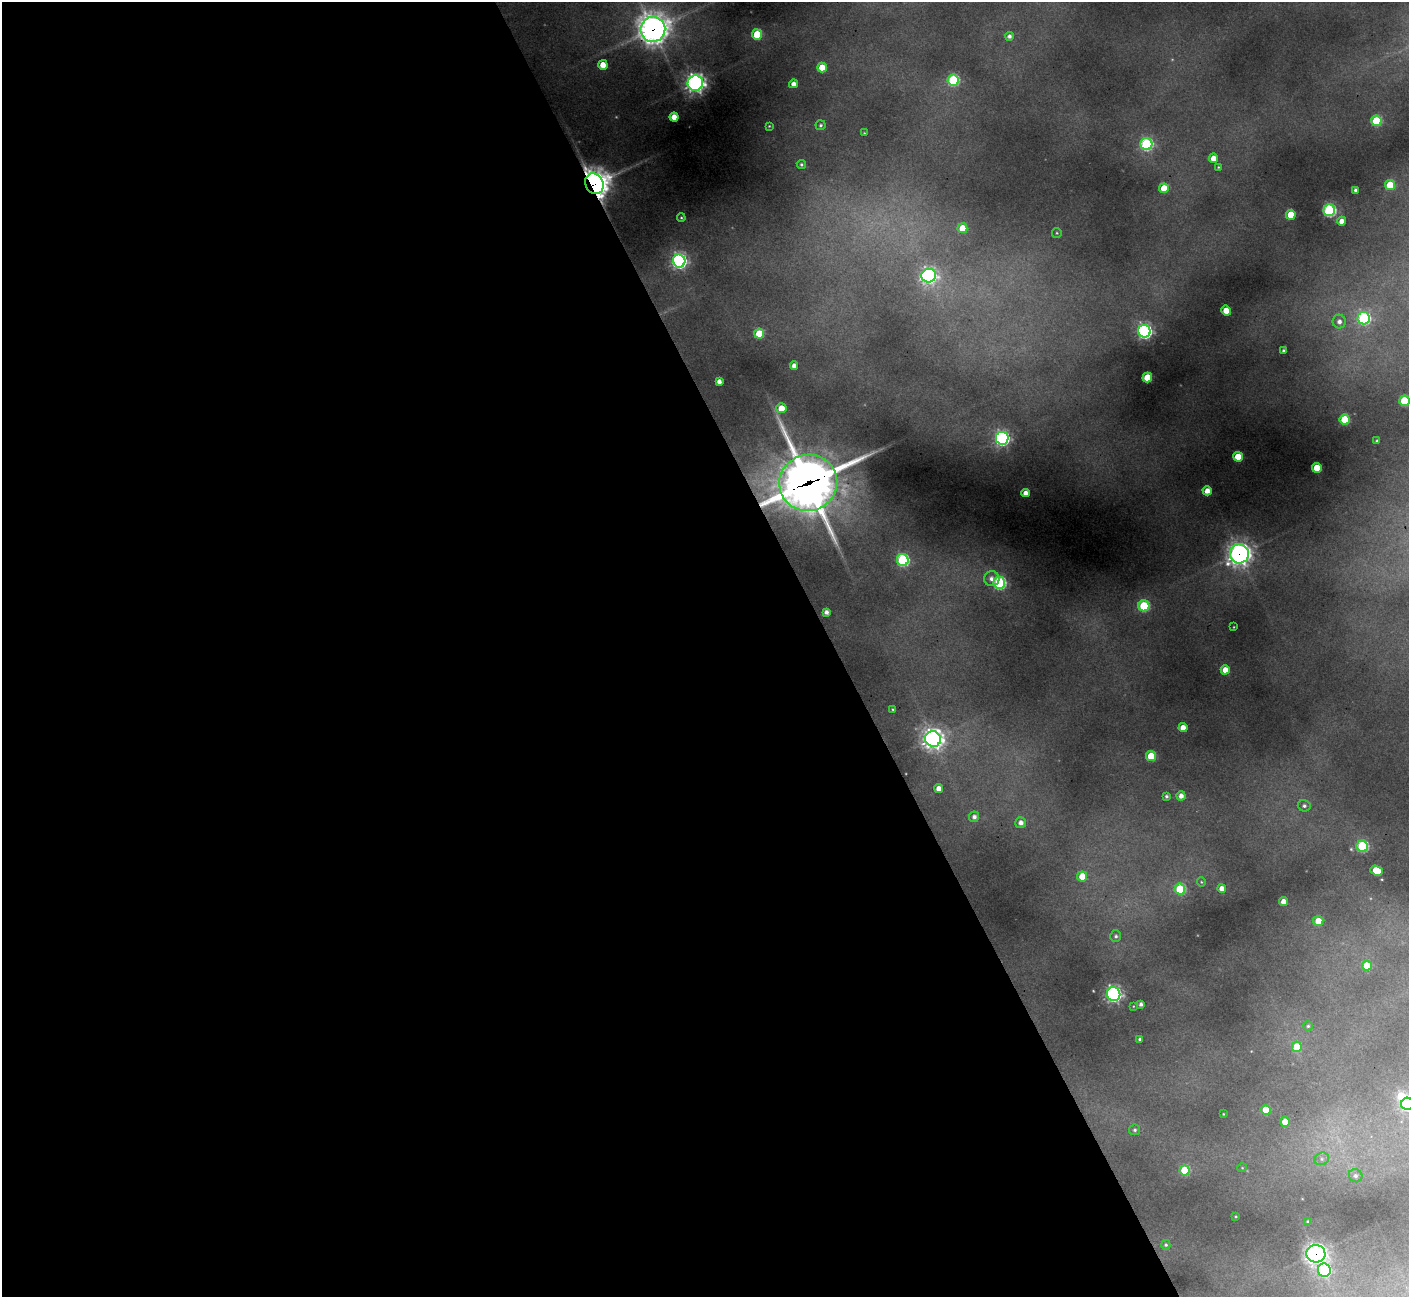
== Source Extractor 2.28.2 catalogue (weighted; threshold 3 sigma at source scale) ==
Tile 9 of 4 x 4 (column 1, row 3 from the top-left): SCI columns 4-1410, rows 1583-2877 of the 5630 x 5619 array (HDU 1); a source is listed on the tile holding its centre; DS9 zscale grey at full resolution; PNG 1411 x 1299 px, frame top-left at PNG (2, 2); each listed source drawn as its Kron ellipse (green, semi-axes under 4 px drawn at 4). Shown black and unused: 59% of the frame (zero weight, under 3 of 4 exposures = <1% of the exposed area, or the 3 px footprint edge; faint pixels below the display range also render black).
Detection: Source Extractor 2.28.2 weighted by HDU 2 'WHT'; one run over the whole footprint, this tile lists its part. Background 0.448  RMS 0.015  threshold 0.0664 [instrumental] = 3 sigma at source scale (4.5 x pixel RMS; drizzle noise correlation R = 1.50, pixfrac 1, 0.05/0.05 arcsec/px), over >= 5 px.
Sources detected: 97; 1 inside a brighter object's white glare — neither listed nor drawn; the other 96 listed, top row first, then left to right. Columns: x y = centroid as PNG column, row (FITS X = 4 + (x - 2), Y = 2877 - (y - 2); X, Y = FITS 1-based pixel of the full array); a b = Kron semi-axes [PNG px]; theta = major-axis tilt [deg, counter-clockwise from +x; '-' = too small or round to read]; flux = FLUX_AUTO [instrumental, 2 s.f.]
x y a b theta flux
653 29 12 12 - 1600
757 34 5 5 - 60
1009 36 4 4 - 5.1
603 65 5 4 - 20
822 67 5 5 - 31
953 80 6 5 - 150
695 83 7 7 - 750
794 84 4 4 - 9.6
674 117 4 4 - 18
1376 121 5 5 - 92
821 125 5 5 - 2.9
769 126 4 3 - 1.4
864 133 3 3 - 1.1
1146 144 6 6 - 220
1213 158 4 4 - 16
801 164 5 4 - 3
1218 167 4 3 - 1.4
594 184 10 9 - 1900
1390 185 5 5 - 55
1164 188 5 4 - 33
1355 190 4 3 - 3.8
1329 210 6 5 - 250
1291 215 5 5 - 34
681 218 4 3 - 1.7
1342 221 4 4 - 14
962 228 5 5 - 28
1057 233 5 4 - 1.9
679 261 6 6 - 500
929 276 7 6 - 530
1226 311 5 4 - 24
1364 318 6 6 - 220
1339 321 7 6 - 7.9
1144 331 6 6 - 460
759 334 5 5 - 52
1284 351 4 3 - 3.8
794 366 4 4 - 8.3
1147 377 5 5 - 56
719 381 4 4 - 8.5
1404 401 5 5 - 81
781 408 5 5 - 29
1345 419 5 5 - 75
1002 438 6 6 - 450
1377 441 3 3 - 2.2
1238 457 5 4 - 51
1317 468 5 5 - 49
808 483 29 28 - 3800
1207 491 4 4 - 15
1026 493 4 4 - 11
1239 554 9 9 - 910
903 560 6 6 - 200
992 579 8 7 - 8.9
999 583 6 6 - 220
1144 606 5 5 - 120
826 612 4 4 - 6.3
1234 627 3 2 - 0.92
1225 670 4 4 - 18
893 709 4 3 - 1.6
1183 728 4 4 - 13
933 739 8 8 - 950
1151 756 5 5 - 60
939 789 4 4 - 12
1166 796 3 3 - 3
1181 796 4 4 - 9.7
1304 806 6 5 - 4.3
974 817 5 5 - 6.1
1021 823 5 5 - 8.5
1362 846 6 5 - 160
1376 870 6 5 - 48
1082 876 5 5 - 27
1201 882 4 4 - 1.5
1222 888 4 4 - 9.9
1180 889 5 5 - 94
1283 902 4 4 - 12
1318 921 5 5 - 24
1116 936 6 5 - 3.8
1367 966 5 5 - 39
1114 994 7 6 - 470
1141 1004 4 4 - 4.7
1133 1006 3 2 - 0.98
1308 1026 5 4 - 2.2
1140 1039 3 3 - 2.6
1297 1047 5 5 - 41
1407 1104 6 6 - 330
1266 1110 5 5 - 39
1223 1114 3 2 - 1.1
1285 1122 5 4 - 26
1135 1130 5 5 - 3
1322 1159 7 6 - 4.7
1242 1168 5 3 - 1.2
1185 1170 5 5 - 73
1356 1176 7 6 - 4
1236 1217 3 2 - 1.2
1308 1222 3 3 - 2.5
1166 1245 5 4 - 2.2
1316 1254 9 9 - 740
1324 1270 6 6 - 240
Overlapping masked pixels (flux is a lower limit): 5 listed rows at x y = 653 29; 594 184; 808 483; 1239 554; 1316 1254
Isophote crosses this tile's border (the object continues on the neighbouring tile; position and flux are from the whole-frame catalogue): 2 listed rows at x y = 1404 401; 1407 1104